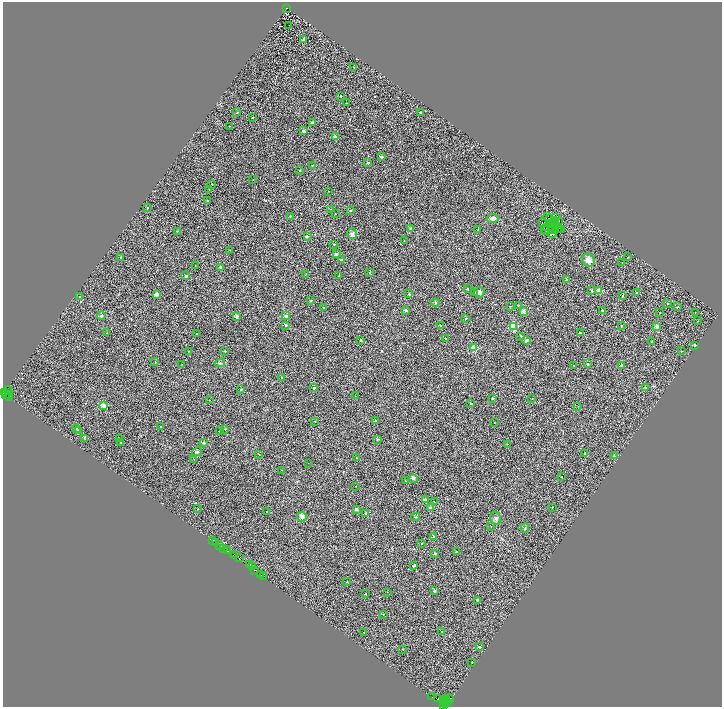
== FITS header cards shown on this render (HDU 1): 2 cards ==
NAXIS1  =                 1439
NAXIS2  =                 1409

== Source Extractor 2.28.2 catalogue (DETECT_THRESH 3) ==
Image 1439 x 1409 px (HDU 1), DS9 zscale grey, zoomed out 1/2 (1 PNG px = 2 x 2 image px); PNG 724 x 709 px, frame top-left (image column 2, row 1409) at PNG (3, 2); each listed source drawn as its Kron ellipse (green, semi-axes under 4 px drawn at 4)
Background 0.45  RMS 0.66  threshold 1.97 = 3 sigma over >= 5 px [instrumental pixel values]
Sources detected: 282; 71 cannot appear on this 1/2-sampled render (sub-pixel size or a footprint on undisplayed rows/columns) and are neither listed nor drawn; the other 211 listed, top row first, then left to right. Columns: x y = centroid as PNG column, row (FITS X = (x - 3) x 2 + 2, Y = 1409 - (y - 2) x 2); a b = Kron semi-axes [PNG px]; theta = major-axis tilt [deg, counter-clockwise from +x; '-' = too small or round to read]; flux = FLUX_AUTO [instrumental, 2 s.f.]
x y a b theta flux
286 8 2 2 - 360
289 26 2 1 - 160
304 39 2 2 - 760
354 67 2 2 - 98
341 96 2 2 - 150
346 103 2 1 - 34
237 112 2 2 - 87
421 112 2 2 - 160
252 117 2 1 - 73
312 123 2 2 - 650
229 126 2 1 - 52
304 131 2 2 - 750
335 137 2 2 - 1200
381 157 2 2 - 560
368 163 4 3 - 150
312 165 2 2 - 58
300 170 2 2 - 140
253 180 2 1 - 30
212 184 2 1 - 91
209 189 2 2 - 45
328 191 2 2 - 47
207 200 2 2 - 120
147 208 2 2 - 99
331 209 2 2 - 67
351 210 2 2 - 230
335 214 2 1 - 57
291 216 2 2 - 48
548 216 2 1 - 70
556 217 3 1 - 31
493 218 6 4 8 620
549 219 2 1 - 45
555 220 3 2 - 83
559 221 2 1 - 13
542 223 2 1 - 73
554 223 2 1 - 51
555 225 3 2 - 5.9
552 226 5 3 - 76
410 228 3 3 - 120
546 228 2 2 - 29
559 228 2 1 - 56
544 229 3 1 - 93
557 229 2 1 - 22
478 230 2 1 - 42
562 230 3 2 - 98
177 231 4 2 - 70
546 231 3 1 - 66
552 231 2 1 - 28
555 231 2 1 - 31
352 234 5 4 - 370
552 234 4 2 - 17
307 236 2 2 - 250
404 240 2 2 - 42
334 244 2 2 - 130
230 250 2 2 - 53
336 254 2 2 - 750
121 257 2 2 - 260
628 257 2 2 - 43
341 260 2 2 - 570
588 260 7 6 - 910
622 262 2 1 - 36
195 266 2 1 - 51
220 267 2 2 - 590
369 272 2 2 - 61
305 275 2 1 - 34
186 276 2 2 - 660
339 276 2 1 - 59
567 279 2 2 - 170
467 289 2 2 - 200
592 291 2 2 - 270
599 291 2 2 - 2000
479 292 5 5 - 320
636 292 2 2 - 110
474 293 3 3 - 130
156 294 2 2 - 1200
409 294 2 2 - 110
79 296 2 2 - 92
622 296 2 2 - 84
311 300 3 2 - 74
435 303 4 3 - 190
667 303 2 2 - 100
518 305 2 2 - 79
510 306 2 2 - 64
324 307 2 2 - 120
677 307 3 3 - 76
405 310 2 2 - 860
603 310 2 2 - 300
523 311 2 2 - 1100
660 313 2 1 - 51
695 313 2 2 - 49
101 316 4 4 - 220
286 316 2 2 - 960
236 317 2 2 - 990
466 318 2 2 - 120
698 321 2 2 - 33
286 325 2 2 - 370
440 326 2 2 - 120
514 326 3 3 - 4300
621 326 2 2 - 81
656 326 2 2 - 1200
107 333 2 1 - 31
580 333 3 3 - 84
196 334 2 1 - 67
521 336 2 2 - 130
445 338 2 2 - 170
361 340 2 2 - 300
526 340 4 3 - 220
652 341 3 2 - 77
694 345 2 2 - 660
474 348 3 2 - 3600
188 351 2 1 - 71
225 351 2 2 - 180
681 351 3 2 - 46
155 362 2 2 - 70
220 363 5 3 - 180
182 364 2 1 - 34
588 364 2 2 - 240
574 365 2 2 - 78
622 365 2 2 - 620
282 377 2 2 - 190
645 387 2 2 - 250
314 388 2 2 - 410
241 389 2 2 - 210
8 391 5 3 - 300
4 392 3 2 - 590
6 394 2 1 - 200
8 394 3 2 - 93
355 396 2 1 - 27
10 398 4 2 - 440
493 398 2 2 - 180
532 398 2 2 - 53
209 400 2 1 - 30
471 403 2 2 - 190
104 406 2 2 - 2000
578 406 2 2 - 39
315 421 2 2 - 79
376 421 3 2 - 56
494 422 2 1 - 34
160 426 2 1 - 59
77 429 3 2 - 78
225 429 2 1 - 37
79 431 3 2 - 69
220 431 2 2 - 110
85 438 2 2 - 590
120 439 2 2 - 120
377 439 3 3 - 96
204 442 2 2 - 410
121 443 2 2 - 110
507 444 2 2 - 38
197 452 5 3 - 230
585 453 3 2 - 360
259 454 2 1 - 33
614 456 3 2 - 73
356 458 2 2 - 93
194 459 2 1 - 34
308 463 2 1 - 86
282 470 2 1 - 28
561 477 2 2 - 88
413 478 2 2 - 850
405 480 2 1 - 33
356 486 2 1 - 36
425 500 2 2 - 830
434 502 2 1 - 32
552 507 2 1 - 68
430 508 2 2 - 570
198 509 2 2 - 49
356 509 2 2 - 810
267 512 2 2 - 88
366 513 2 2 - 270
302 517 5 4 - 390
416 517 4 2 - 110
496 518 6 5 - 320
491 526 2 2 - 56
525 528 5 3 - 160
434 537 4 3 - 170
212 540 2 1 - 88
216 543 2 1 - 35
422 543 2 2 - 76
219 545 2 2 - 490
224 548 3 2 - 1100
227 551 2 1 - 200
456 551 2 2 - 93
435 553 2 2 - 280
233 555 3 1 - 650
235 556 2 2 - 560
239 558 3 2 - 930
250 564 2 2 - 590
414 565 4 3 - 200
252 567 2 1 - 240
254 570 2 1 - 93
260 574 4 2 - 2300
264 577 2 1 - 54
347 582 2 2 - 110
434 591 2 2 - 560
387 592 2 1 - 30
366 594 3 2 - 74
477 600 2 2 - 150
383 614 2 1 - 50
441 631 2 2 - 46
364 633 2 2 - 57
479 647 2 2 - 290
403 649 2 2 - 79
472 662 2 1 - 77
432 697 2 1 - 92
446 698 3 2 - 470
438 699 2 1 - 55
450 699 4 2 - 220
444 700 3 1 - 59
445 701 2 1 - 200
448 702 3 2 - 1200
445 704 4 2 - 140
443 705 2 1 - 610
At the frame edge (FLAGS 8, measured only in part): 2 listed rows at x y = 445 704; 443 705
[71 sub-pixel or undisplayed-footprint detections neither listed nor drawn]